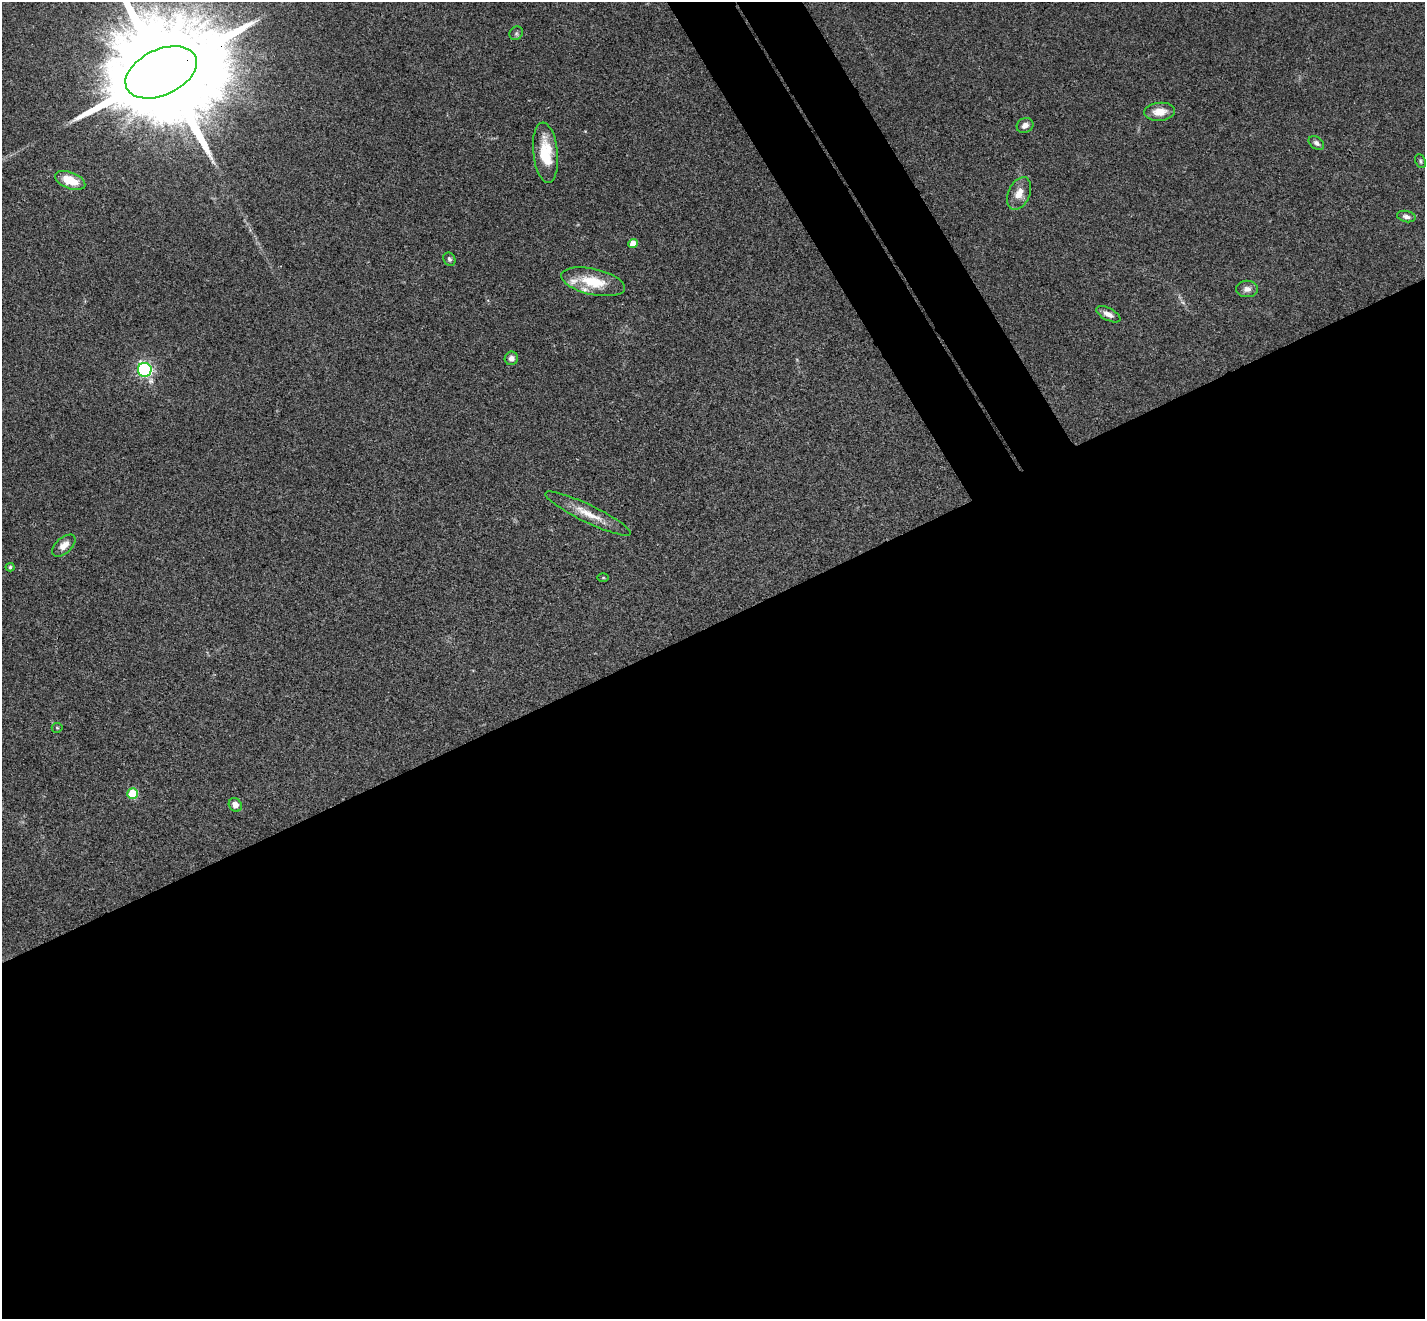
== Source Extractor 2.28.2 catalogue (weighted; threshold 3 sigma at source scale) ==
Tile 15 of 4 x 4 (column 3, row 4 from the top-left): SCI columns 2904-4326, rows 319-1635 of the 5803 x 5771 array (HDU 1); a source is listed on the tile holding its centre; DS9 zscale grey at full resolution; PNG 1427 x 1321 px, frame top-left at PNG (2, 2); each listed source drawn as its Kron ellipse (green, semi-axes under 4 px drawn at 4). Shown black and unused: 56% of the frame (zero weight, under 3 of 4 exposures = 6% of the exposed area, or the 3 px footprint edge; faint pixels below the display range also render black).
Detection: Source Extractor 2.28.2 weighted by HDU 2 'WHT'; one run over the whole footprint, this tile lists its part. Background 0.0573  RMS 0.0052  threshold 0.0232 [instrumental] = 3 sigma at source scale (4.5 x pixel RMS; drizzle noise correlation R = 1.50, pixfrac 1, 0.05/0.05 arcsec/px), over >= 5 px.
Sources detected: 27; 1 inside a brighter object's white glare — neither listed nor drawn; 2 inside a brighter listed object's ellipse — not listed separately; the other 24 listed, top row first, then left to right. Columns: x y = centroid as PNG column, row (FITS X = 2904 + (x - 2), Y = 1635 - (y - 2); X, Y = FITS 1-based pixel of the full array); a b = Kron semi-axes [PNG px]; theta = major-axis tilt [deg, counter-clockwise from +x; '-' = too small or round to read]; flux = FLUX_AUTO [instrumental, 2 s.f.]
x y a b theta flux
516 33 7 6 - 1.2
161 72 38 23 25 24000
1160 112 15 9 5 6.8
1025 125 8 7 - 2.9
1316 143 9 5 -38 1.8
545 153 30 12 -84 18
1420 161 7 5 -66 0.93
70 180 16 8 -22 12
1019 193 17 10 65 6.6
1406 217 9 5 -12 2
633 243 5 4 - 6.8
449 259 7 5 -62 1.3
593 282 32 13 -12 17
1247 289 11 8 0 2.8
1108 314 13 6 -28 3.1
511 358 7 6 - 2.4
145 370 7 7 - 110
588 514 47 9 -26 9.9
64 546 14 8 42 4.6
10 567 4 4 - 0.98
603 578 6 4 0 0.53
57 728 5 5 - 0.61
132 793 5 5 - 22
235 805 7 6 - 3.2
Overlapping masked pixels (flux is a lower limit): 1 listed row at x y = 161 72
Isophote crosses this tile's border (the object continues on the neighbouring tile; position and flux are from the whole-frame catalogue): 1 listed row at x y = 161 72